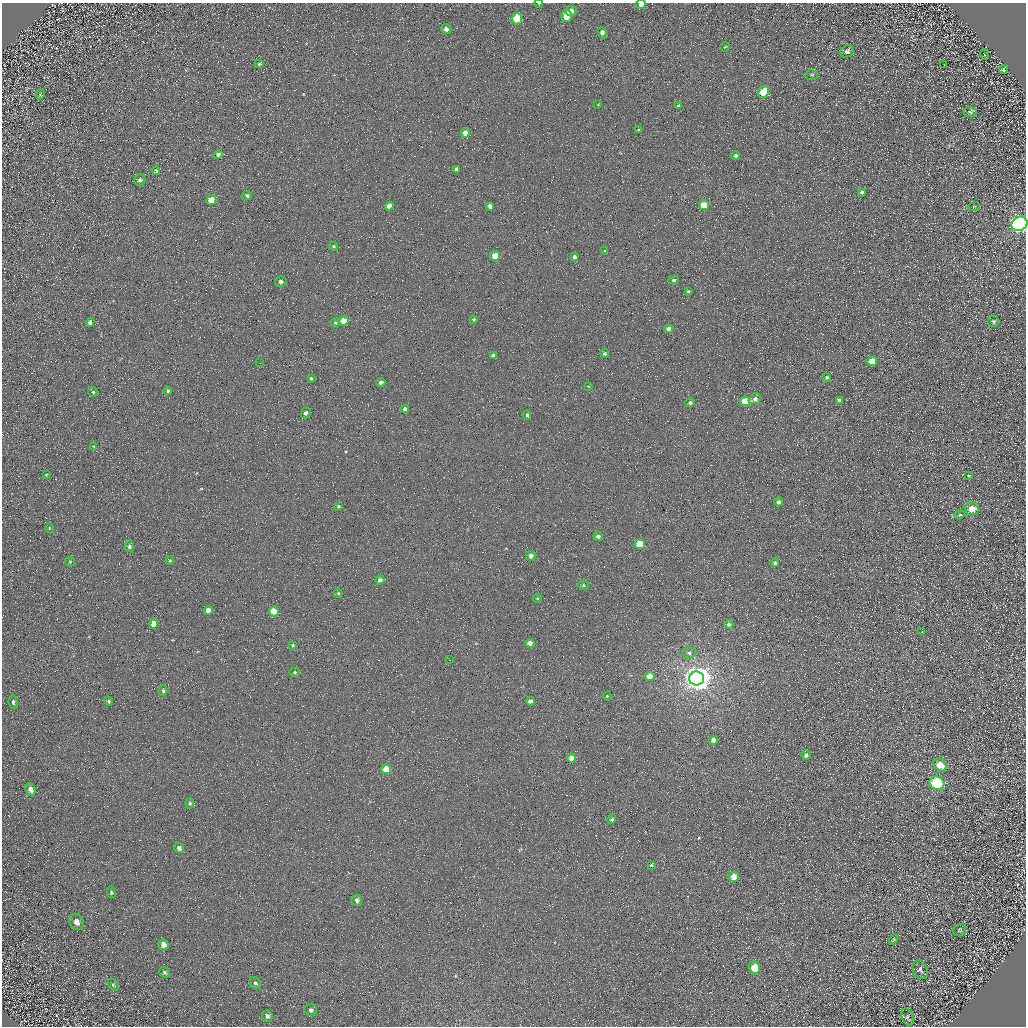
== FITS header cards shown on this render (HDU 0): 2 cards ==
NAXIS1  =                 1024 / Required FITS header
NAXIS2  =                 1024 / Required FITS header

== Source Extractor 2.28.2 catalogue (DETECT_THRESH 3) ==
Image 1024 x 1024 px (HDU 0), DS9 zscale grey, 1 PNG px = 1 image px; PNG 1028 x 1028 px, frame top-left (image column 1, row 1024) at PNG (2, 3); each listed source drawn as its Kron ellipse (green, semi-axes under 4 px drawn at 4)
Background 5.21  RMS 8.6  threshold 25.9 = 3 sigma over >= 5 px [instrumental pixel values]
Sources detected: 126; all 126 listed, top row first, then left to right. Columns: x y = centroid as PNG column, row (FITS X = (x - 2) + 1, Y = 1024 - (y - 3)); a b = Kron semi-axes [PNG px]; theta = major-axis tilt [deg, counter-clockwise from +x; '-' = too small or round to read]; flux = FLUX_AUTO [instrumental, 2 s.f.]
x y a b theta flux
539 3 4 3 - 430
641 4 5 4 - 3000
571 11 5 5 - 2900
567 16 6 5 - 14000
517 19 6 5 - 18000
446 29 5 5 - 1900
602 33 6 5 - 2200
725 47 5 3 - 560
847 51 7 5 32 2000
984 55 5 2 - 390
259 64 4 3 - 880
944 65 3 2 - 560
1003 70 4 4 - 1100
812 75 6 5 - 800
763 92 6 5 - 15000
40 94 5 4 - 640
598 105 4 3 - 420
679 105 4 3 - 880
970 112 6 5 - 1100
638 130 4 3 - 520
465 133 4 4 - 4700
218 154 5 4 - 1400
735 155 4 4 - 920
456 169 4 4 - 2700
156 171 4 3 - 760
140 180 6 5 - 1400
862 192 4 3 - 1000
247 196 4 4 - 1000
211 200 5 5 - 12000
704 205 5 5 - 15000
389 206 4 4 - 4100
490 206 4 4 - 2600
974 206 6 3 19 530
1019 224 8 7 - 340000
334 246 4 3 - 760
605 251 3 2 - 580
495 256 5 4 - 11000
574 257 4 3 - 1700
674 280 5 4 - 1100
281 281 6 5 - 1700
688 291 4 3 - 790
474 319 4 4 - 800
344 321 5 4 - 7600
993 321 6 6 - 1100
90 322 4 4 - 2000
335 323 5 4 - 760
669 329 4 4 - 3100
605 354 4 4 - 990
493 355 4 3 - 1300
872 361 5 5 - 12000
260 363 2 2 - 260
827 377 4 4 - 1400
311 378 4 3 - 810
381 382 4 4 - 1400
588 386 4 2 - 350
168 391 4 4 - 1100
93 392 4 4 - 800
755 399 6 5 - 3200
839 400 4 4 - 2200
745 401 5 5 - 21000
690 402 5 4 - 1300
405 409 4 4 - 1600
306 413 5 4 - 1500
527 415 5 4 - 1000
93 447 4 2 - 420
46 475 4 3 - 490
969 476 4 3 - 530
779 502 4 4 - 1700
338 506 3 3 - 790
972 509 7 6 - 7800
960 515 6 4 19 750
49 528 4 4 - 600
598 536 4 4 - 2000
640 544 5 5 - 17000
129 546 6 4 83 1700
531 556 5 4 - 2600
170 561 4 4 - 740
70 562 5 5 - 750
775 563 4 4 - 1500
380 580 4 4 - 2400
583 585 5 4 - 820
338 593 4 4 - 700
537 598 4 4 - 680
208 610 4 4 - 5100
274 611 5 5 - 14000
154 624 5 4 - 6600
729 625 4 4 - 1400
922 632 3 3 - 600
530 643 4 4 - 5000
293 645 4 3 - 660
689 653 6 6 - 1800
450 660 2 2 - 290
295 672 5 4 - 710
650 676 5 4 - 11000
697 678 7 7 - 810000
163 691 5 4 - 1000
607 696 4 3 - 510
109 701 5 3 - 870
530 701 4 4 - 3500
13 702 7 4 -84 1100
713 740 4 4 - 3600
806 755 4 4 - 1500
571 758 4 4 - 4600
940 765 7 6 - 8800
386 769 5 5 - 12000
937 783 7 6 - 72000
30 789 6 5 - 3000
190 803 5 4 - 950
612 819 4 4 - 1000
179 848 5 4 - 1700
651 865 3 3 - 630
734 877 5 5 - 7100
111 892 5 4 - 810
357 900 6 5 - 2300
77 922 8 6 -60 3000
960 930 7 5 37 780
894 939 6 3 59 720
163 944 5 5 - 3100
755 968 6 5 - 12000
920 970 10 7 -65 1900
165 972 6 4 -40 1000
255 983 6 5 - 1200
113 985 7 4 -49 890
311 1010 6 6 - 1700
267 1016 6 5 - 1600
908 1017 9 5 -68 1400
At the frame edge (FLAGS 8, measured only in part): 3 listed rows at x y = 539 3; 641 4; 1019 224